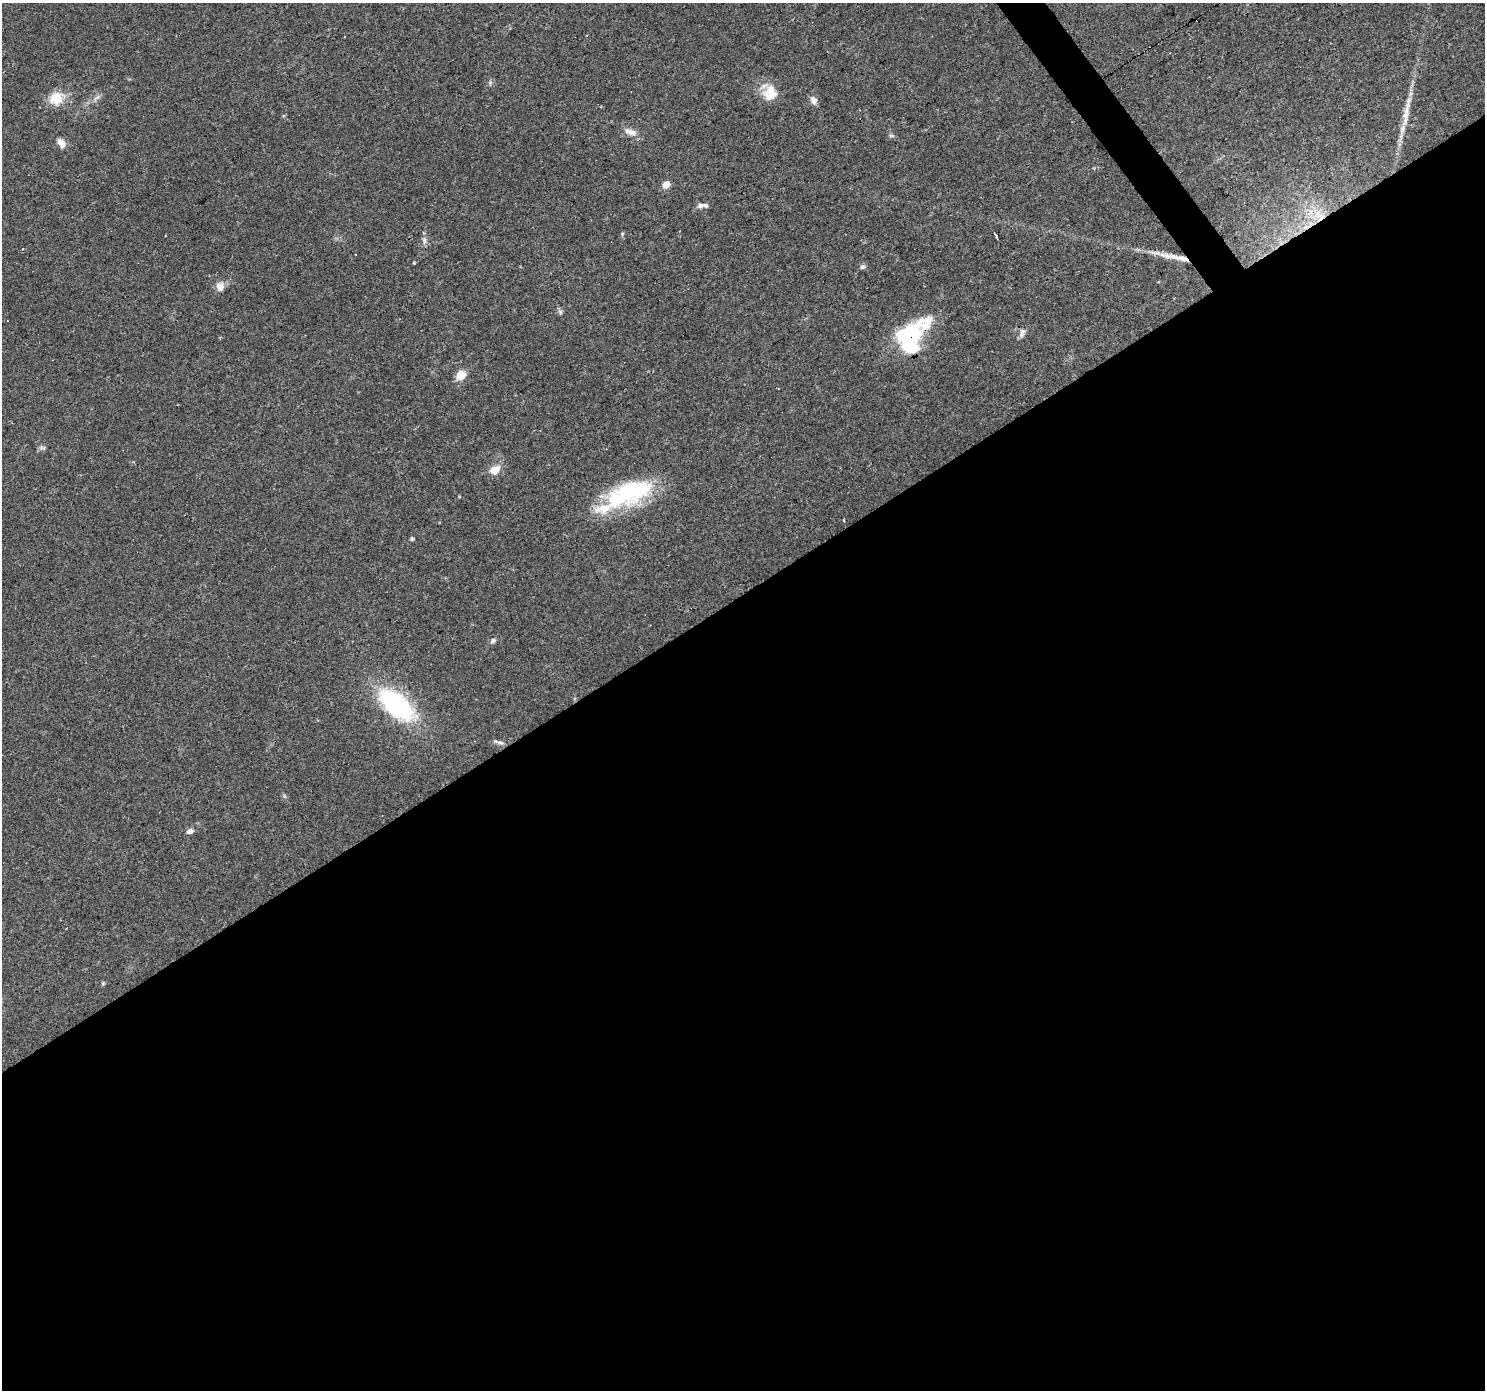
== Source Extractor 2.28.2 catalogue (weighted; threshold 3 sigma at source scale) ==
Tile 15 of 4 x 4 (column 3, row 4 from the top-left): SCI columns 2967-4449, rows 186-1573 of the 5932 x 5858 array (HDU 1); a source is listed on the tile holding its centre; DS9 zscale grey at full resolution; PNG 1487 x 1392 px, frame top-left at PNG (2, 3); no overlay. Shown black and unused: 58% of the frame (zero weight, under 3 of 4 exposures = <1% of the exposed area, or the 3 px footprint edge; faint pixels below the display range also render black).
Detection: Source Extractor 2.28.2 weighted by HDU 2 'WHT'; one run over the whole footprint, this tile lists its part. Background 0.0288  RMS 0.0033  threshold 0.0149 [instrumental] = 3 sigma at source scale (4.5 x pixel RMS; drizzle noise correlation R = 1.50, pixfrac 1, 0.0396/0.0396 arcsec/px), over >= 5 px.
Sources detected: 41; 1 inside a brighter object's white glare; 2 cosmic-ray / hot-pixel residue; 1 long thin detection or spike segment (spike, bleed or trail) — not listed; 2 inside a brighter listed object's ellipse — not listed separately; the other 35 listed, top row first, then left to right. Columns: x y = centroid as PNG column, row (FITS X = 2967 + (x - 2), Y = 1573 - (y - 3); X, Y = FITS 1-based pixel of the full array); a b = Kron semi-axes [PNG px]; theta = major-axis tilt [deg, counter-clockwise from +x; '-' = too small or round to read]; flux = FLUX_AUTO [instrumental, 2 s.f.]
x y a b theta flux
586 36 3 3 - 0.35
490 83 6 6 - 0.66
771 93 21 16 73 6.6
56 98 19 15 25 7
96 98 13 4 44 1.2
813 100 10 8 -67 1.8
1406 114 28 8 81 4.5
631 132 17 8 -17 2.7
891 136 7 5 -8 0.62
61 143 13 8 -59 2.2
666 185 6 5 - 4.1
700 206 12 7 18 1.4
1321 217 16 11 14 6.5
622 234 5 4 - 0.43
996 236 4 3 - 65
424 240 10 6 -83 1.3
414 263 3 3 - 0.57
863 267 7 6 - 0.81
220 287 11 9 -84 2.6
560 312 7 6 - 0.74
8 320 3 3 - 0.82
1022 333 14 7 75 1.4
908 335 45 19 33 29
461 375 12 9 39 4.2
43 448 9 5 -19 0.79
495 470 15 11 33 3.8
629 493 59 26 21 34
844 520 3 3 - 4.2
412 539 5 4 - 0.52
493 641 7 6 - 0.9
396 705 32 17 -40 54
501 743 11 5 -7 1.1
284 796 6 4 -71 0.48
190 831 8 6 20 1.4
103 983 6 4 47 0.41
Overlapping masked pixels (flux is a lower limit): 2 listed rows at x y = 1321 217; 908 335